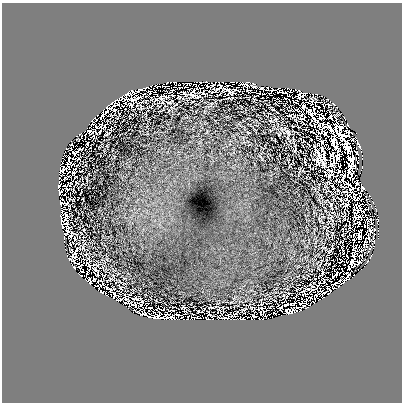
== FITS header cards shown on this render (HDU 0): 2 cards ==
NAXIS1  =                  400 / length of data axis
NAXIS2  =                  400 / length of data axis

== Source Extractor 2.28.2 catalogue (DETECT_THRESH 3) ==
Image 400 x 400 px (HDU 0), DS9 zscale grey, 1 PNG px = 1 image px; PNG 404 x 404 px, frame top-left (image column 1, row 400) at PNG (2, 3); no overlay
Background 0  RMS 1.0e-04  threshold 3.06e-04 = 3 sigma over >= 5 px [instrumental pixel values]
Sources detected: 261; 79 with non-positive FLUX_AUTO (blend fragments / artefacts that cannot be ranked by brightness) are not listed; the other 182 listed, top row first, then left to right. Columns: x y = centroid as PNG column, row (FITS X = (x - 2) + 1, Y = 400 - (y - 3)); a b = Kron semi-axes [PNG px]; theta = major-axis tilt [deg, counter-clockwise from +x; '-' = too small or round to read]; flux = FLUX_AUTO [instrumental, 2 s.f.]
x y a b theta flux
206 81 2 2 - 1.1e-02
232 81 8 2 0 6.8e-03
168 82 4 2 - 1.7e-02
245 84 10 5 5 1.2e-01
178 85 3 2 - 1.3e-02
212 85 6 3 79 1.7e-02
227 85 3 2 - 1.4e-02
253 85 6 4 -26 5.3e-02
261 88 5 2 - 1.4e-02
271 88 6 3 -58 1.5e-02
278 88 3 2 - 1.3e-02
140 89 7 3 27 1.1e-02
228 89 8 4 -8 9.5e-03
132 91 6 4 -52 6.3e-02
172 91 4 2 - 7.9e-03
193 91 3 2 - 5.8e-03
150 92 5 3 - 8.5e-03
299 92 9 5 -74 2.2e-02
185 93 6 3 -20 1.5e-02
202 93 9 3 -6 1.1e-02
232 93 4 3 - 7.7e-03
259 93 3 2 - 4.3e-03
191 94 7 3 -30 1.8e-02
172 95 2 2 - 5.3e-03
303 96 8 4 81 1.6e-02
122 97 5 2 - 1.6e-02
160 97 5 3 - 9.6e-03
166 97 7 3 16 8.3e-03
179 97 4 3 - 7.2e-03
129 99 18 7 5 8.1e-03
254 99 3 2 - 3.9e-03
115 100 3 2 - 2.7e-02
293 100 4 2 - 3.9e-03
118 101 6 2 -84 7.9e-03
169 102 4 2 - 5.2e-03
115 104 11 3 80 1.2e-02
109 106 12 5 50 5.8e-02
303 106 6 4 -75 9.8e-03
319 107 3 2 - 4.0e-03
314 109 3 2 - 3.6e-03
302 115 7 4 52 8.7e-03
102 116 6 2 53 3.4e-03
320 117 4 2 - 7.8e-03
95 118 4 2 - 1.6e-02
92 121 5 2 - 3.2e-03
91 125 4 2 - 1.5e-02
104 126 3 2 - 4.7e-03
348 126 4 3 - 3.7e-02
96 127 3 2 - 2.0e-03
90 131 8 4 -2 2.4e-03
288 132 8 4 -70 1.2e-02
357 133 2 2 - 2.1e-03
80 134 4 2 - 3.2e-02
76 136 3 2 - 1.1e-02
322 141 5 5 - 1.0e-02
66 148 3 2 - 1.6e-02
295 150 6 3 77 6.7e-03
322 150 6 2 -84 4.7e-03
318 155 10 7 -62 3.6e-02
324 158 6 3 -72 8.9e-03
77 159 5 2 - 2.0e-03
362 159 2 2 - 2.1e-03
318 162 7 3 -70 1.0e-02
74 163 3 2 - 3.4e-03
323 163 10 3 -68 2.7e-02
310 166 3 2 - 3.3e-03
362 167 2 2 - 1.0e-02
63 170 9 4 81 1.1e-02
339 171 4 2 - 1.0e-02
60 172 4 2 - 4.4e-02
73 173 3 3 - 7.9e-03
343 176 5 2 - 4.5e-03
59 179 6 3 84 1.4e-02
343 181 3 2 - 3.1e-03
357 182 4 4 - 1.5e-03
68 184 3 2 - 5.7e-03
64 185 3 2 - 2.7e-03
58 186 3 3 - 4.1e-02
343 186 7 2 -20 1.4e-03
353 188 8 2 30 1.3e-02
363 188 5 4 - 6.1e-02
68 189 3 2 - 7.5e-03
357 189 2 2 - 4.2e-03
59 190 4 2 - 3.3e-02
351 192 3 2 - 4.3e-03
361 193 2 2 - 6.0e-03
59 194 3 3 - 4.0e-02
347 194 7 3 -48 8.8e-03
354 196 6 3 85 5.7e-03
347 200 4 2 - 2.7e-03
368 200 6 2 72 3.1e-03
373 202 3 2 - 1.5e-02
61 203 9 4 -5 1.0e-02
346 205 5 2 - 6.8e-03
372 208 4 2 - 4.1e-03
365 209 10 3 38 6.6e-04
376 209 6 2 -84 6.8e-03
375 214 3 2 - 5.1e-03
66 215 7 4 -62 2.8e-03
60 216 4 3 - 1.2e-02
356 217 6 5 - 5.8e-03
370 220 7 3 23 3.1e-03
371 223 3 2 - 4.7e-02
62 224 8 7 - 1.0e-01
349 226 6 2 -85 6.7e-03
370 230 7 3 -62 9.2e-02
376 230 7 2 -15 2.1e-02
64 233 10 3 -44 3.6e-03
373 236 4 2 - 7.8e-03
368 237 17 5 75 5.5e-02
64 240 5 3 - 2.1e-02
354 240 2 2 - 6.4e-03
369 241 2 2 - 2.5e-02
361 255 5 3 - 6.2e-03
371 256 3 2 - 8.8e-03
74 257 6 4 -8 1.0e-02
70 259 8 2 -27 3.0e-02
368 261 4 3 - 3.0e-02
87 263 4 2 - 5.0e-03
74 267 4 3 - 6.4e-02
79 267 4 3 - 1.8e-02
349 268 3 2 - 8.3e-03
89 270 4 2 - 4.4e-03
96 270 7 2 -39 5.8e-03
87 273 4 2 - 2.8e-03
94 273 4 2 - 3.6e-03
322 273 3 2 - 5.1e-03
336 274 7 3 23 1.5e-03
98 275 3 3 - 1.3e-03
81 276 3 2 - 9.9e-03
94 280 4 2 - 1.2e-02
330 281 2 2 - 5.5e-03
94 286 4 2 - 7.8e-03
312 286 6 3 -44 4.7e-03
317 286 8 2 66 1.4e-02
338 287 3 2 - 1.5e-02
108 288 6 2 -31 1.2e-02
308 289 4 2 - 5.3e-03
329 289 5 2 - 1.4e-02
312 290 5 5 - 4.4e-03
101 292 4 3 - 3.7e-02
303 292 3 2 - 2.5e-03
328 294 2 2 - 1.6e-02
106 295 6 2 -52 2.9e-02
125 295 4 2 - 4.1e-03
113 297 6 2 67 1.9e-02
315 297 6 3 72 2.6e-02
323 298 3 2 - 1.4e-02
121 299 3 2 - 7.4e-03
125 299 4 2 - 8.6e-03
137 299 7 2 -2 6.8e-03
142 302 3 2 - 4.5e-03
302 303 6 3 8 1.4e-02
292 304 5 2 - 9.3e-03
141 305 3 2 - 3.5e-04
183 307 4 2 - 4.8e-03
212 307 8 2 6 7.9e-03
297 307 3 2 - 7.6e-03
150 308 4 2 - 9.3e-03
134 309 2 2 - 5.7e-03
244 309 6 2 11 7.1e-03
258 309 3 2 - 1.2e-04
168 310 4 2 - 5.7e-03
262 310 6 2 -53 6.2e-03
300 310 3 2 - 1.5e-02
185 311 3 2 - 4.3e-03
198 311 3 2 - 3.4e-03
291 311 7 7 - 5.0e-02
274 313 3 2 - 6.8e-03
288 313 7 3 -41 3.7e-02
165 314 2 2 - 4.6e-03
210 315 5 2 - 3.8e-03
149 316 5 4 - 3.0e-02
171 316 7 3 -34 2.0e-02
230 316 15 3 20 2.2e-02
254 316 4 4 - 2.1e-03
247 317 3 2 - 4.5e-03
154 318 5 3 - 2.5e-02
158 318 6 5 - 2.4e-02
167 318 3 2 - 9.0e-04
241 318 5 3 - 6.7e-03
208 319 3 2 - 5.2e-03
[79 non-positive-flux detections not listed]